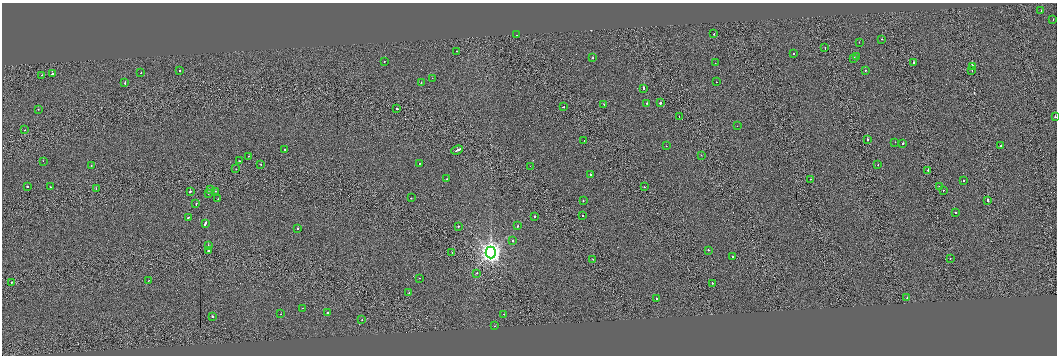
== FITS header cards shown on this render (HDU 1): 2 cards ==
NAXIS1  =                 2110
NAXIS2  =                  707

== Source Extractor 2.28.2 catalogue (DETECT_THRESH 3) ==
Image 2110 x 707 px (HDU 1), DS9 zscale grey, zoomed out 1/2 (1 PNG px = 2 x 2 image px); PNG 1059 x 358 px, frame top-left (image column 2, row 706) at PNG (2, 3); each listed source drawn as its Kron ellipse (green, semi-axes under 4 px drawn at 4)
Background -0.0559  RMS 3.2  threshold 9.73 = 3 sigma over >= 5 px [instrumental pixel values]
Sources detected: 113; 6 cannot appear on this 1/2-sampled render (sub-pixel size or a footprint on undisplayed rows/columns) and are neither listed nor drawn; the other 107 listed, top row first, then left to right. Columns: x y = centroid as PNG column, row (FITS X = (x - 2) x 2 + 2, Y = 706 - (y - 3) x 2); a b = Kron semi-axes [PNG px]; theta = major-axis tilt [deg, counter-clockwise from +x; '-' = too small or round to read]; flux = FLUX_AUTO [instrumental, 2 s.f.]
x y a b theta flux
1041 11 2 2 - 1000
1053 20 2 2 - 970
714 34 2 2 - 2800
517 35 2 2 - 1900
882 39 2 2 - 1400
859 42 2 1 - 630
825 48 2 1 - 3200
456 51 2 1 - 900
793 54 2 2 - 4400
856 57 2 2 - 1100
593 58 2 2 - 960
854 58 2 2 - 3100
384 62 2 2 - 770
715 63 2 1 - 740
914 63 2 2 - 34000
972 66 2 1 - 2100
865 70 2 2 - 1300
972 70 2 1 - 680
180 71 2 2 - 860
52 73 2 1 - 1600
141 73 2 1 - 610
42 75 2 2 - 1300
432 78 2 2 - 1300
421 82 2 1 - 4200
716 82 2 2 - 1100
125 83 2 2 - 4500
643 88 2 2 - 6700
647 103 2 1 - 2100
660 103 2 2 - 6000
604 104 2 2 - 1300
563 107 3 1 - 3100
397 108 2 2 - 3900
38 109 2 2 - 1100
679 116 2 2 - 1400
1055 117 2 2 - 2500
737 126 2 1 - 760
25 130 2 2 - 1100
867 140 2 2 - 2900
584 141 2 1 - 440
895 142 2 1 - 410
903 144 2 2 - 2400
666 146 2 1 - 720
1001 146 2 2 - 940
285 149 2 2 - 1300
457 150 6 1 22 13000
701 155 2 1 - 690
248 156 2 1 - 640
43 161 2 1 - 7200
239 161 2 1 - 1600
419 163 2 2 - 800
261 164 2 2 - 1500
91 165 2 2 - 1300
878 165 2 1 - 1600
530 166 2 1 - 1500
236 169 2 1 - 1100
928 170 2 2 - 4200
591 175 2 2 - 1300
447 179 2 2 - 2200
811 179 2 1 - 790
963 181 2 2 - 1200
27 187 2 2 - 3800
50 187 2 2 - 850
644 187 2 2 - 1400
939 187 2 2 - 2200
96 188 2 1 - 2800
211 190 2 2 - 4500
943 190 2 1 - 1300
216 191 2 2 - 1300
190 192 2 2 - 6500
208 193 2 2 - 1100
411 198 2 2 - 1200
218 199 2 1 - 540
988 200 2 2 - 7100
583 201 2 2 - 1200
196 204 2 2 - 2900
955 213 2 2 - 2000
582 216 2 2 - 2800
188 217 2 2 - 2500
534 217 2 2 - 9000
205 223 4 2 - 7100
458 226 2 2 - 2700
518 226 2 2 - 1700
298 228 2 2 - 2100
513 241 2 2 - 1900
208 245 4 1 - 300
708 250 2 2 - 2900
208 251 2 2 - 52000
491 252 6 5 - 380000
452 253 2 1 - 810
733 257 2 2 - 1800
950 258 2 1 - 950
593 259 2 1 - 1200
477 273 2 2 - 1800
419 278 2 2 - 1300
148 281 2 1 - 680
11 282 2 2 - 1700
712 283 2 2 - 2100
409 292 2 2 - 1100
907 297 2 2 - 2400
656 298 2 1 - 1000
303 308 2 2 - 1900
327 313 2 2 - 8700
281 314 2 1 - 550
504 314 2 1 - 1100
212 316 2 2 - 5000
362 319 2 1 - 960
495 326 2 1 - 1400
At the frame edge (FLAGS 8, measured only in part): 1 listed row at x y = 1055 117
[6 sub-pixel or undisplayed-footprint detections neither listed nor drawn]